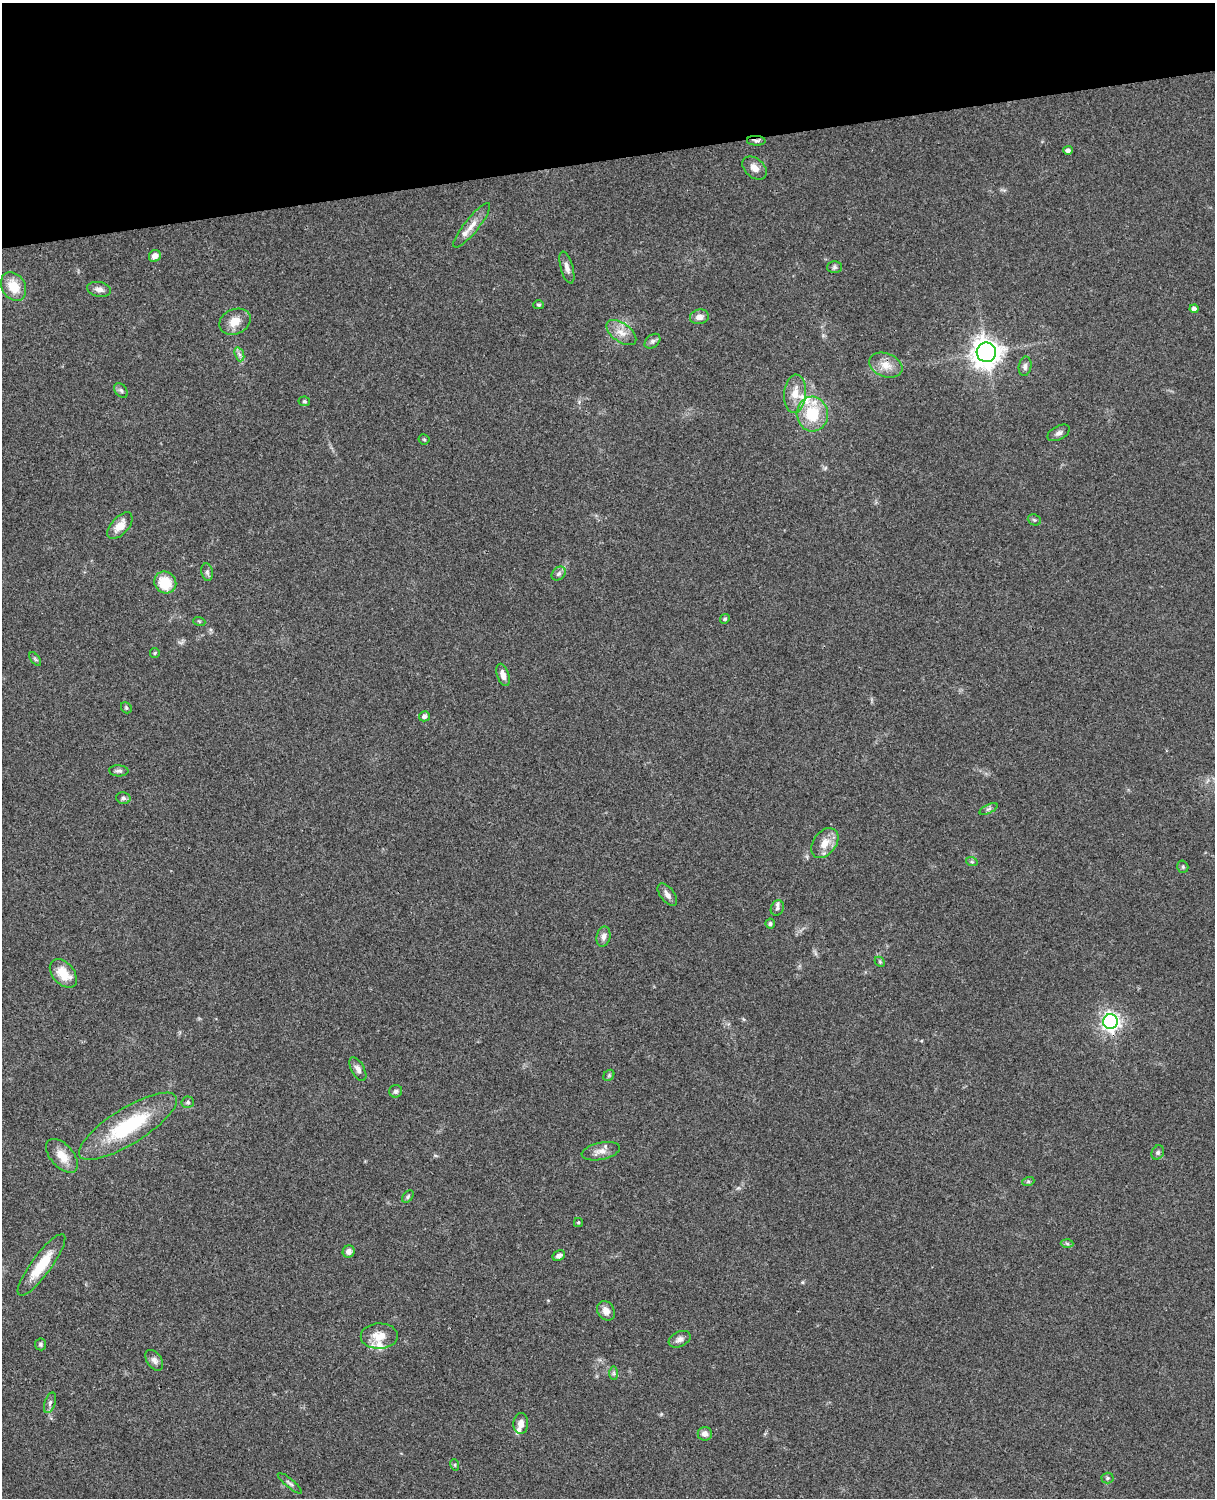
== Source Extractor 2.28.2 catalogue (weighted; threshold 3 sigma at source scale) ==
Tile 3 of 4 x 3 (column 3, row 1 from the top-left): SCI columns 2545-3757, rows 3269-4764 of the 5088 x 4927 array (HDU 1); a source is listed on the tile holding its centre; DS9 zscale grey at full resolution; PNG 1217 x 1500 px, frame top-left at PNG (2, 3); each listed source drawn as its Kron ellipse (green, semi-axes under 4 px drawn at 4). Shown black and unused: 10% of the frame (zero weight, under 3 of 4 exposures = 6% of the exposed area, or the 3 px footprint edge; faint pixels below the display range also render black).
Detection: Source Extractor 2.28.2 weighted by HDU 2 'WHT'; one run over the whole footprint, this tile lists its part. Background 0.0801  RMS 0.0058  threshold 0.0261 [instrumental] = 3 sigma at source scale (4.5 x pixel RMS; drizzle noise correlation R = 1.50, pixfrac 1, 0.05/0.05 arcsec/px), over >= 5 px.
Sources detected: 82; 5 inside a brighter listed object's ellipse — not listed separately; the other 77 listed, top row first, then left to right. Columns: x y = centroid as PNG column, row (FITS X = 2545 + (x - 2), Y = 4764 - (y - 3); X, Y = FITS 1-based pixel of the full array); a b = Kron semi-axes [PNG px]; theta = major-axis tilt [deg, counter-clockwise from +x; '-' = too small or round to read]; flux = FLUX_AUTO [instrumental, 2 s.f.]
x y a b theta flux
756 141 9 5 -2 1.5
1068 150 5 4 - 2.1
755 168 14 9 -42 4.5
472 225 28 7 51 6
155 256 6 5 - 3.6
567 267 16 6 -74 3
834 267 7 6 - 1.3
13 286 15 11 -59 11
99 289 12 7 -12 3.3
539 305 5 4 - 0.81
1194 309 4 4 - 2.2
699 317 9 7 9 3.4
235 322 16 12 25 7.7
621 332 17 9 -35 5.9
652 341 9 6 40 1.7
986 352 10 9 - 690
239 354 7 4 -71 1.6
886 365 17 11 -21 6.8
1025 366 10 6 80 2.2
121 390 8 5 -49 1.4
795 394 19 11 85 8.3
304 401 5 5 - 0.81
812 414 17 15 -87 22
1059 433 12 7 29 2.2
424 439 5 5 - 0.8
1034 520 7 5 -21 1
120 526 16 8 48 6.6
207 572 9 5 -80 1.3
559 574 8 6 43 1.7
165 582 11 10 - 15
725 619 5 4 - 0.74
199 621 6 4 -19 0.66
155 653 5 5 - 0.7
35 659 8 4 -53 0.95
503 675 11 6 -72 3.6
126 708 6 5 - 0.89
424 716 5 5 - 2.1
119 771 9 5 -3 1.6
123 798 7 5 -13 1.5
988 809 10 4 26 1.3
825 843 17 11 52 7.5
972 862 6 3 -18 0.74
1183 867 6 5 - 1.2
667 895 13 7 -52 2.8
777 908 8 6 66 1.6
770 924 5 5 - 1.2
603 937 10 7 76 2.6
880 962 6 4 -46 0.81
63 973 16 10 -48 11
1110 1021 7 7 - 250
358 1069 13 6 -61 2.7
609 1075 6 4 47 0.93
396 1091 6 6 - 1.3
188 1102 6 6 - 1.3
128 1126 57 18 32 45
601 1151 19 8 11 4.7
1158 1152 7 6 - 1.2
62 1156 20 11 -48 8.9
1028 1182 6 4 19 0.81
408 1197 7 5 51 0.97
578 1222 4 3 - 0.7
1067 1243 6 4 -3 0.94
349 1252 6 6 - 2.4
559 1256 6 5 - 1.9
41 1265 37 10 54 16
606 1311 10 8 -56 3.7
379 1336 18 12 1 8.2
680 1339 11 7 24 2.6
41 1344 6 5 - 0.97
154 1360 11 7 -55 2.5
614 1373 7 4 -90 1
50 1403 11 5 72 1.8
521 1424 10 7 88 3.6
705 1434 7 7 - 3
455 1465 6 3 -72 0.63
1108 1478 6 5 - 0.99
290 1483 15 4 -39 1.5
Overlapping masked pixels (flux is a lower limit): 1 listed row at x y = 756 141